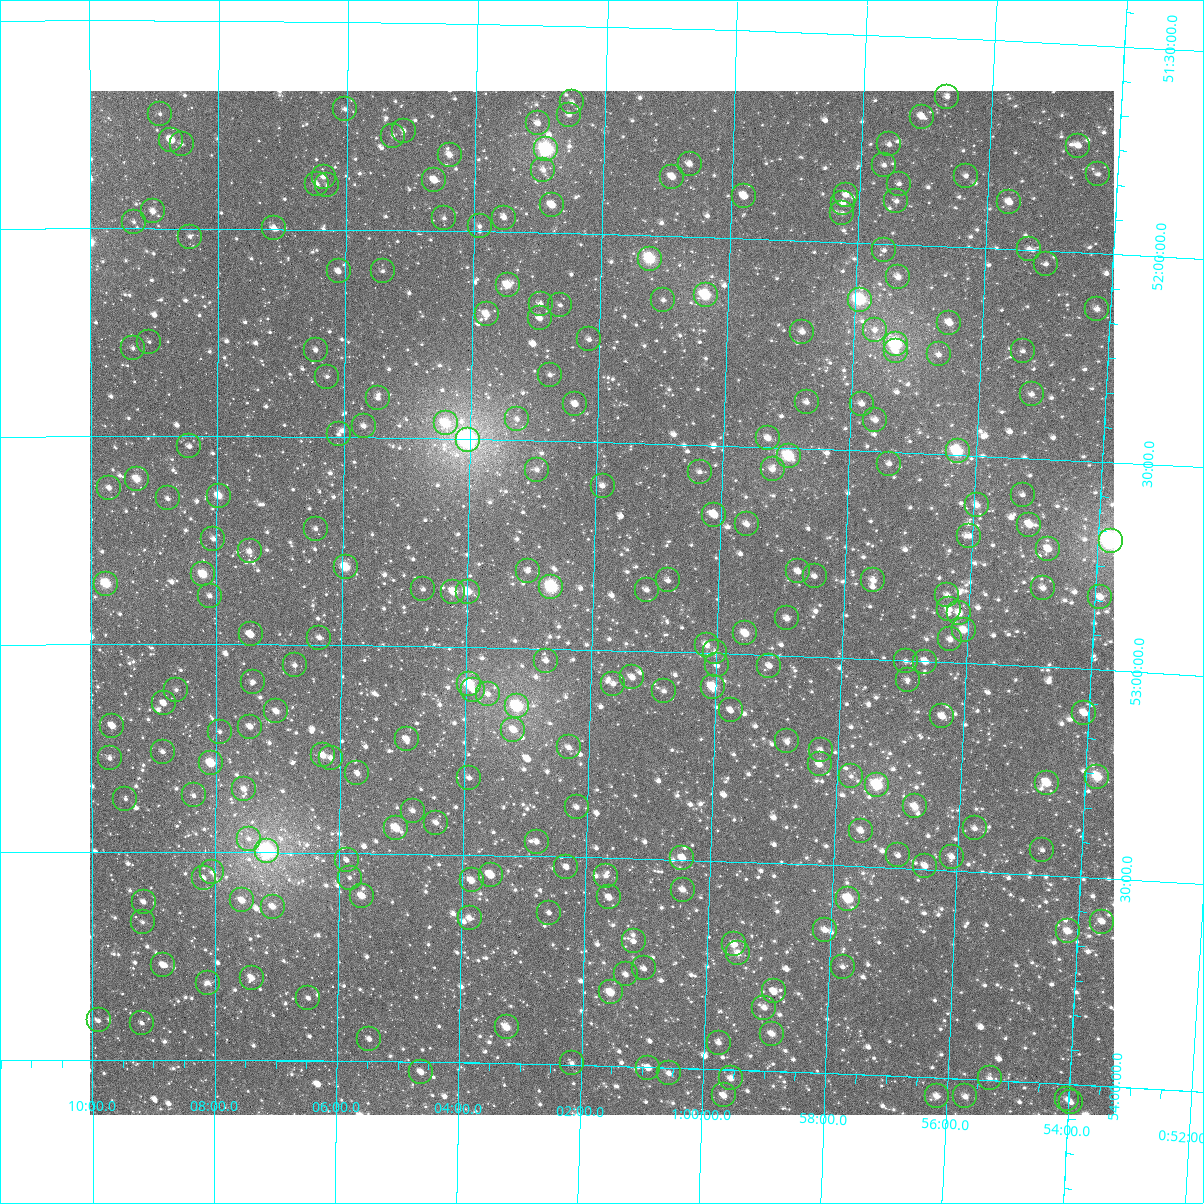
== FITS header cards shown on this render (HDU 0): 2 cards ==
NAXIS1  =                 1024
NAXIS2  =                 1024

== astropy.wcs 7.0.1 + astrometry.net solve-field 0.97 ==
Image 1024 x 1024 px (HDU 0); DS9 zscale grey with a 90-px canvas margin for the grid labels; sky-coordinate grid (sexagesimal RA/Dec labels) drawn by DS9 from the SOLVED WCS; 242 Tycho-2 reference stars matched to detected sources circled (green)
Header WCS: RA---TAN-SIP/DEC--TAN-SIP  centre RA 01:01:51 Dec +52:53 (15.46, +52.89 deg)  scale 8.66 arcsec/px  FOV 147.8' x 147.9'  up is +179 deg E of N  parity flipped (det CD > 0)
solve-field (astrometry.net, Tycho-2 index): VERIFIED the header's WCS against the Tycho-2 star catalogue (verified at 6 index scales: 14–242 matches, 0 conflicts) and refined it, rather than solving blind
Solved WCS: RA---TAN-SIP/DEC--TAN-SIP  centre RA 01:01:51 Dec +52:53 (15.46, +52.89 deg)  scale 8.66 arcsec/px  FOV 147.8' x 147.9'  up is +179 deg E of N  parity flipped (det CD > 0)
The solver's refit moves the header's centre by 0.32 arcsec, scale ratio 1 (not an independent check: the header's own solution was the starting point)
Tycho-2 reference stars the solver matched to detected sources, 242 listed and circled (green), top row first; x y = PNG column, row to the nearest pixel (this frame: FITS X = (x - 92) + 1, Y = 1024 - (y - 91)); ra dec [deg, ICRS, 3 dp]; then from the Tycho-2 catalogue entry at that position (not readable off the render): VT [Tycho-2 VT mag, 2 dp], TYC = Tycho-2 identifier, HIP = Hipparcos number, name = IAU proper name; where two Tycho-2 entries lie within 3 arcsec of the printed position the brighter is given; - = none
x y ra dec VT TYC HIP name
949 97 14.176 +51.641 11.13 3275-429-1 - -
574 102 15.627 +51.684 11.40 3275-10-1 - -
347 109 16.508 +51.711 10.77 3275-299-1 - -
162 114 17.227 +51.725 11.34 3276-34-1 - -
571 115 15.637 +51.714 10.90 3275-197-1 - -
924 117 14.270 +51.691 9.81 3275-133-1 - -
540 123 15.760 +51.737 10.63 3275-608-1 - -
406 131 16.279 +51.760 10.88 3275-283-1 - -
395 136 16.322 +51.773 11.35 3275-11-1 - -
173 140 17.182 +51.787 10.39 3276-76-1 - -
184 144 17.143 +51.797 11.40 3276-69-1 - -
891 144 14.392 +51.761 11.18 3275-36-1 - -
1080 146 13.658 +51.744 10.34 3274-605-1 - -
548 149 15.724 +51.798 6.85 3275-1704-1 4902 -
452 155 16.100 +51.816 9.77 3275-80-1 - -
692 164 15.165 +51.825 10.43 3275-66-1 - -
886 165 14.408 +51.811 10.61 3275-431-1 - -
545 170 15.733 +51.848 11.26 3275-52-1 - -
1100 174 13.576 +51.809 10.74 3274-553-1 - -
968 176 14.089 +51.828 10.58 3275-113-1 - -
326 177 16.589 +51.875 10.56 3275-447-1 - -
674 177 15.231 +51.857 9.63 3275-296-1 - -
436 180 16.157 +51.878 9.59 3275-449-1 - -
319 184 16.614 +51.892 10.19 3275-583-1 - -
901 184 14.348 +51.855 11.38 3275-96-1 - -
329 185 16.574 +51.894 11.62 3275-611-1 - -
848 195 14.552 +51.887 10.87 3275-590-1 - -
746 196 14.949 +51.898 10.36 3275-9-1 - -
898 201 14.355 +51.897 10.82 3275-180-1 - -
1011 202 13.914 +51.887 9.74 3274-87-1 - -
845 203 14.562 +51.907 10.65 3275-408-1 - -
554 205 15.697 +51.932 9.60 3275-191-1 - -
155 211 17.254 +51.958 10.12 3276-399-1 - -
844 213 14.565 +51.930 10.80 3275-528-1 - -
446 218 16.117 +51.969 11.16 3275-610-1 - -
506 218 15.884 +51.965 11.05 3275-640-1 - -
136 222 17.329 +51.984 11.11 3276-338-1 - -
482 226 15.978 +51.987 11.01 3275-551-1 - -
276 228 16.781 +51.998 9.82 3275-1461-1 - -
192 237 17.110 +52.020 10.91 3276-117-1 - -
1031 249 13.831 +51.997 10.87 3274-559-1 - -
886 250 14.395 +52.016 11.24 3275-187-1 - -
652 259 15.310 +52.055 7.65 3275-371-1 4766 -
1048 264 13.762 +52.032 10.86 3274-239-1 - -
341 271 16.527 +52.101 10.78 3275-426-1 - -
385 271 16.354 +52.098 11.12 3275-486-1 - -
900 277 14.336 +52.079 9.86 3275-308-1 - -
510 285 15.864 +52.127 8.95 3275-383-1 - -
708 295 15.087 +52.139 7.78 3275-298-1 - -
665 300 15.252 +52.154 11.04 3275-50-1 - -
862 300 14.482 +52.137 7.30 3275-394-1 4523 -
543 304 15.733 +52.171 11.11 3275-404-1 - -
562 305 15.656 +52.173 11.04 3275-230-1 - -
1099 309 13.552 +52.134 9.95 3274-249-1 - -
489 314 15.943 +52.199 9.57 3275-300-1 4976 -
542 318 15.735 +52.205 9.97 3275-15-1 - -
951 323 14.128 +52.183 9.97 3275-184-1 - -
877 330 14.419 +52.208 10.66 3275-268-1 - -
804 332 14.704 +52.219 10.03 3275-150-1 - -
591 339 15.539 +52.254 11.20 3275-100-1 - -
151 342 17.268 +52.273 11.51 3276-328-1 - -
898 344 14.334 +52.240 7.27 3275-389-1 4477 -
135 348 17.332 +52.289 11.07 3276-637-1 - -
318 350 16.614 +52.289 10.67 3275-313-1 - -
898 351 14.333 +52.257 10.11 3275-420-1 - -
1025 351 13.835 +52.243 11.58 3274-172-1 - -
941 354 14.164 +52.261 10.32 3275-382-1 - -
552 375 15.691 +52.341 11.65 3275-164-1 - -
329 377 16.568 +52.354 11.13 3275-581-1 - -
1034 394 13.792 +52.346 10.25 3274-285-1 - -
380 398 16.367 +52.404 10.55 3275-68-1 - -
809 402 14.676 +52.389 10.96 3275-398-1 - -
577 404 15.587 +52.410 10.06 3275-427-1 - -
864 404 14.458 +52.387 10.77 3275-126-1 - -
519 419 15.817 +52.449 11.14 3275-6-1 - -
877 420 14.402 +52.425 10.03 3275-533-1 - -
448 423 16.098 +52.463 8.56 3275-469-1 5025 -
366 426 16.421 +52.472 10.44 3275-509-1 - -
341 434 16.520 +52.493 11.19 3275-82-1 - -
770 438 14.823 +52.479 10.09 3275-414-1 - -
470 440 16.010 +52.502 6.15 3668-2149-1 4998 -
191 446 17.110 +52.525 10.91 3669-1329-1 - -
960 451 14.072 +52.491 7.59 3275-207-1 4393 -
791 456 14.739 +52.519 7.80 3668-7-1 4600 -
891 464 14.341 +52.529 10.18 3668-3-1 - -
775 469 14.801 +52.552 9.98 3668-241-1 - -
539 470 15.733 +52.570 10.61 3668-556-1 - -
702 472 15.089 +52.565 10.45 3668-518-1 - -
139 479 17.317 +52.603 8.98 3669-1545-1 5420 -
605 486 15.472 +52.605 10.55 3668-220-1 - -
111 488 17.427 +52.624 10.63 3669-1481-1 - -
1025 495 13.808 +52.589 11.29 3668-278-1 - -
221 496 16.993 +52.642 9.10 3669-1309-1 5312 -
170 498 17.195 +52.650 10.53 3669-1514-1 - -
979 505 13.986 +52.619 9.78 3668-5-1 - -
716 515 15.026 +52.667 10.10 3668-274-1 - -
749 524 14.896 +52.687 10.05 3668-339-1 - -
1031 525 13.775 +52.660 10.10 3668-351-1 - -
318 529 16.607 +52.720 11.42 3668-1448-1 - -
971 536 14.010 +52.694 10.31 3668-1918-1 - -
215 539 17.013 +52.747 10.64 3669-1381-1 - -
1113 541 13.448 +52.689 6.33 3668-795-1 4212 -
1050 549 13.696 +52.716 10.21 3668-302-1 - -
252 551 16.869 +52.776 10.17 3669-825-1 - -
348 567 16.486 +52.812 8.58 3668-944-1 - -
530 571 15.760 +52.813 10.45 3668-344-1 - -
800 571 14.685 +52.796 10.22 3668-466-1 - -
205 574 17.053 +52.832 8.71 3669-1139-1 - -
817 576 14.619 +52.806 10.69 3668-616-1 - -
670 580 15.202 +52.828 10.77 3668-920-1 - -
875 580 14.385 +52.811 9.74 3668-313-1 - -
108 584 17.439 +52.854 8.18 3669-1630-1 5451 -
553 587 15.665 +52.851 7.38 3668-109-1 4875 -
1045 588 13.709 +52.810 10.12 3668-242-1 - -
425 589 16.177 +52.863 11.59 3668-277-1 - -
649 590 15.285 +52.852 10.51 3668-872-1 - -
455 592 16.055 +52.867 9.03 3668-1276-1 - -
470 592 15.999 +52.867 9.04 3668-37-1 4992 -
949 595 14.089 +52.838 10.22 3668-240-1 - -
212 596 17.026 +52.884 11.09 3669-1223-1 - -
1102 597 13.480 +52.826 10.14 3668-1097-1 - -
951 609 14.080 +52.872 10.13 3668-261-1 - -
961 613 14.038 +52.880 9.59 3668-95-1 - -
789 618 14.722 +52.910 10.04 3668-65-1 - -
966 630 14.015 +52.921 9.31 3668-916-1 - -
747 633 14.887 +52.950 9.14 3668-531-1 - -
253 634 16.862 +52.976 10.25 3669-1093-1 - -
321 638 16.588 +52.982 10.61 3668-1600-1 - -
952 639 14.068 +52.945 10.41 3668-697-1 - -
709 645 15.041 +52.980 9.61 3668-539-1 4681 -
717 652 15.005 +52.998 10.54 3668-889-1 - -
548 661 15.680 +53.029 10.70 3668-1165-1 - -
908 661 14.242 +53.002 10.84 3668-653-1 - -
927 662 14.164 +53.001 10.42 3668-1283-1 - -
297 665 16.685 +53.049 10.79 3669-94-1 - -
719 665 14.996 +53.029 11.25 3668-2033-1 - -
771 666 14.786 +53.026 10.45 3668-472-1 - -
634 677 15.333 +53.064 10.18 3668-435-1 - -
910 680 14.232 +53.046 10.75 3668-64-1 - -
255 682 16.851 +53.090 11.42 3669-1669-1 - -
471 684 15.986 +53.088 8.15 3668-191-1 - -
615 684 15.409 +53.081 10.70 3668-445-1 - -
715 687 15.011 +53.080 8.80 3668-439-1 - -
178 690 17.160 +53.110 11.29 3669-485-1 - -
475 690 15.969 +53.103 10.46 3668-1906-1 - -
666 691 15.205 +53.095 10.68 3668-1146-1 - -
490 694 15.910 +53.112 10.46 3668-1608-1 - -
166 703 17.209 +53.143 10.66 3669-1376-1 - -
519 706 15.791 +53.140 7.81 3668-1059-1 4918 -
733 710 14.935 +53.136 10.87 3668-387-1 - -
278 711 16.757 +53.161 9.87 3669-25-1 - -
1086 713 13.518 +53.106 9.33 3668-11-1 - -
944 716 14.086 +53.131 9.85 3668-216-1 - -
114 726 17.416 +53.196 10.23 3669-1492-1 - -
252 727 16.862 +53.198 10.54 3669-1452-1 - -
515 730 15.805 +53.197 9.66 3668-103-1 - -
222 732 16.984 +53.211 11.17 3669-253-1 - -
409 739 16.233 +53.224 9.78 3668-1172-1 - -
789 741 14.704 +53.206 10.53 3668-713-1 - -
571 747 15.581 +53.236 10.64 3668-1756-1 - -
823 750 14.569 +53.224 10.97 3668-640-1 - -
165 752 17.213 +53.259 10.87 3669-609-1 - -
325 755 16.569 +53.266 9.87 3668-1542-1 - -
112 758 17.426 +53.275 11.25 3669-703-1 - -
333 758 16.537 +53.272 10.46 3668-1532-1 - -
213 763 17.019 +53.286 8.47 3669-1297-1 5324 -
822 764 14.571 +53.258 9.75 3668-886-1 - -
359 773 16.429 +53.308 10.33 3668-1242-1 - -
853 776 14.442 +53.284 11.16 3668-673-1 - -
1099 777 13.452 +53.258 8.50 3668-392-1 4215 -
471 778 15.978 +53.315 10.55 3668-525-1 - -
1049 783 13.654 +53.278 9.02 3668-570-1 - -
879 785 14.336 +53.302 7.85 3668-89-1 - -
246 789 16.885 +53.348 10.69 3669-917-1 - -
196 795 17.088 +53.364 10.68 3669-1049-1 - -
127 799 17.363 +53.373 11.00 3669-1251-1 - -
917 806 14.181 +53.350 9.33 3668-879-1 - -
579 807 15.544 +53.380 10.33 3668-917-1 - -
415 811 16.204 +53.396 10.26 3668-1583-1 - -
438 823 16.109 +53.424 10.65 3668-2042-1 - -
398 828 16.271 +53.438 8.99 3668-1216-1 - -
977 828 13.935 +53.396 10.53 3668-615-1 - -
863 831 14.393 +53.414 10.11 3668-902-1 - -
251 839 16.865 +53.468 11.44 3669-863-2 - -
539 842 15.701 +53.465 10.77 3668-629-1 - -
1044 850 13.659 +53.440 11.22 3668-1105-1 - -
269 851 16.789 +53.498 6.47 3669-1690-1 5251 -
900 855 14.239 +53.469 11.11 3668-521-1 - -
954 857 14.022 +53.467 10.70 3668-669-1 - -
684 858 15.111 +53.495 9.83 3668-378-1 - -
349 860 16.468 +53.517 11.25 3668-1496-1 - -
927 866 14.129 +53.492 10.11 3668-915-1 - -
568 867 15.579 +53.524 10.57 3668-1969-1 - -
214 872 17.013 +53.548 11.80 3669-255-1 - -
493 875 15.885 +53.547 9.80 3668-1840-1 - -
608 876 15.418 +53.543 10.41 3668-2056-1 - -
206 878 17.047 +53.563 10.98 3669-929-1 - -
352 878 16.455 +53.559 11.42 3668-611-1 - -
474 880 15.962 +53.562 9.65 3668-2057-1 - -
685 890 15.106 +53.571 9.98 3668-1632-1 - -
364 896 16.404 +53.603 9.35 3668-1308-1 - -
611 897 15.402 +53.595 10.41 3668-817-1 - -
850 899 14.433 +53.579 8.28 3668-2013-1 4507 -
244 900 16.890 +53.616 9.99 3669-1341-1 - -
146 902 17.290 +53.620 11.33 3669-517-1 - -
275 907 16.766 +53.631 10.35 3669-11-1 - -
551 913 15.644 +53.636 11.15 3668-1113-1 - -
472 918 15.967 +53.653 10.20 3668-1880-1 - -
145 922 17.293 +53.669 11.26 3669-1088-1 - -
1104 922 13.402 +53.605 10.02 3668-1943-1 - -
827 930 14.524 +53.656 9.90 3668-1140-1 - -
1070 931 13.539 +53.632 9.34 3668-1975-1 4244 -
636 941 15.298 +53.699 11.04 3668-1417-1 - -
736 944 14.889 +53.698 10.35 3668-580-1 - -
740 953 14.872 +53.719 9.62 3668-1586-1 - -
165 965 17.211 +53.772 10.45 3669-271-1 - -
845 967 14.445 +53.743 11.04 3668-1086-1 - -
646 968 15.253 +53.763 10.96 3668-905-1 - -
628 974 15.327 +53.779 10.87 3668-1250-1 - -
254 978 16.849 +53.803 10.23 3669-41-1 - -
210 983 17.026 +53.815 11.32 3669-1036-1 - -
776 991 14.721 +53.809 9.94 3668-979-1 - -
613 992 15.386 +53.823 9.01 3668-801-1 4792 -
310 998 16.618 +53.850 11.44 3668-923-1 - -
766 1008 14.758 +53.849 10.15 3668-1298-1 - -
101 1020 17.474 +53.906 11.43 3669-698-1 - -
144 1023 17.297 +53.911 10.97 3669-664-1 - -
509 1027 15.807 +53.913 9.11 3668-704-1 4928 -
774 1034 14.723 +53.910 9.84 3668-478-1 - -
371 1039 16.367 +53.947 11.22 3668-2028-1 - -
721 1043 14.939 +53.936 10.88 3668-959-1 - -
574 1063 15.537 +53.996 10.85 3668-1972-1 - -
650 1068 15.224 +54.002 10.45 3668-1170-1 - -
423 1072 16.153 +54.025 10.62 3668-1745-1 - -
671 1073 15.139 +54.014 10.20 3668-1935-1 - -
733 1078 14.884 +54.021 10.09 3668-1786-1 - -
992 1078 13.826 +53.996 10.43 3668-1744-1 - -
726 1095 14.912 +54.063 10.10 3668-709-1 - -
939 1096 14.040 +54.044 10.15 3668-1087-1 - -
967 1096 13.923 +54.042 10.19 3668-1585-1 - -
1069 1099 13.504 +54.036 11.19 3668-1811-1 - -
1073 1102 13.488 +54.043 10.78 3668-532-1 - -